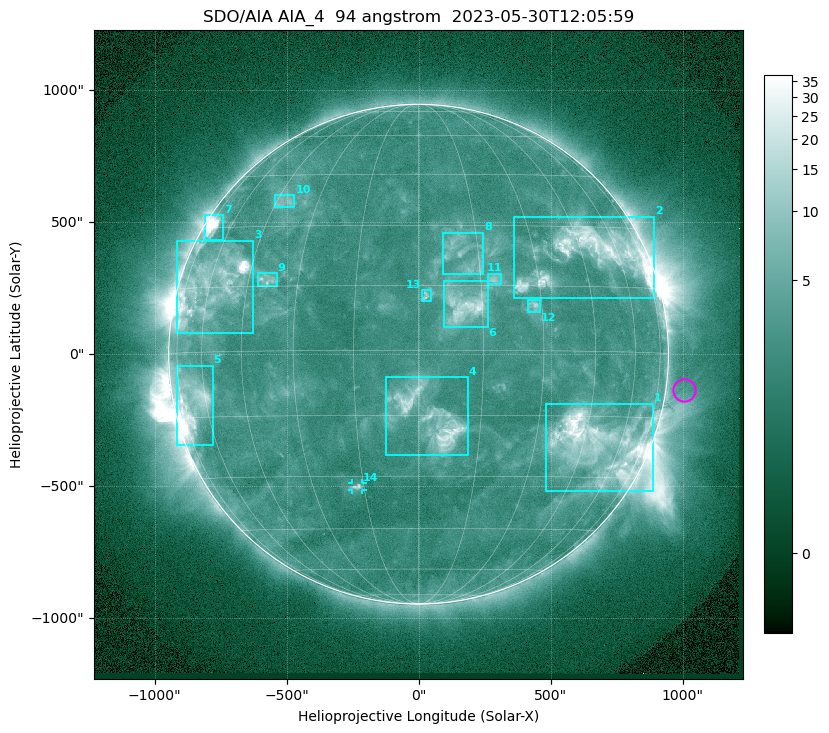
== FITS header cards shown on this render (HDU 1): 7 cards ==
TELESCOP= 'SDO/AIA '           / For AIA: SDO/AIA
INSTRUME= 'AIA_4   '           / For AIA: AIA_ATA1, AIA_ATA2, AIA_ATA3 or AIA_AT
WAVELNTH=                   94 / [angstrom] Wavelength
WAVEUNIT= 'angstrom'           / Wavelength unit: angstrom
DATE-OBS= '2023-05-30T12:05:59.122' / [ISO] Date when observation started; ISO 8
CTYPE1  = 'HPLN-TAN'           / CTYPE1: HPLN
CTYPE2  = 'HPLT-TAN'           / CTYPE2: HPLT

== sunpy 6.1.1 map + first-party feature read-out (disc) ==
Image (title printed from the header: SDO/AIA AIA_4  94 angstrom  2023-05-30T12:05:59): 1024 x 1024 px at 2.4 arcsec/px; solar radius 947 arcsec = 394 px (full disc in frame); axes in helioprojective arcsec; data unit not stated in the header (colour bar unlabelled)
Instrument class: DISC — disc imager (sunpy class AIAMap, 94 A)
Bright regions (active regions / flare kernels): reference = the median radial profile (limb darkening/brightening removed); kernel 9 px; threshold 5 sigma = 3.79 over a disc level ~2.54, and >= 1.15x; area >= 12 px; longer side >= 9 px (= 22 arcsec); searched inside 0.97 R_sun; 14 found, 14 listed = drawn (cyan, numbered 1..; 1 of them under ~33 arcsec drawn as corner ticks so the feature stays visible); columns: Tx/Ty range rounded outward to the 5 arcsec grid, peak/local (2 s.f.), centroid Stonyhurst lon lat
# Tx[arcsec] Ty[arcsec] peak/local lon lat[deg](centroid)
1 480..890 -520..-185 15 +50 -22
2 360..895 210..520 11 +48 +23
3 -915..-625 80..430 26 -58 +15
4 -125..190 -385..-85 8.1 +3 -16
5 -920..-780 -345..-40 11 -66 -11
6 95..265 100..275 7.9 +11 +10
7 -810..-740 435..525 17 -70 +30
8 90..245 305..460 3.4 +11 +22
9 -610..-535 255..310 3.9 -39 +17
10 -545..-470 555..605 3.3 -42 +37
11 260..315 265..305 4.5 +18 +17
12 410..460 160..205 4.9 +28 +10
13 10..45 200..245 4.1 +2 +13
14 -255..-210 -515..-490 4.2 -17 -33
Off-limb structures (1.02-1.3 R_sun): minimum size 162 px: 2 found; the strongest spans PA ~225..305 deg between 1.02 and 1.3 R_sun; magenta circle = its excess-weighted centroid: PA ~260 deg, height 1.07 R_sun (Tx ~1005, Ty ~-135 arcsec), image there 1.5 x the reference